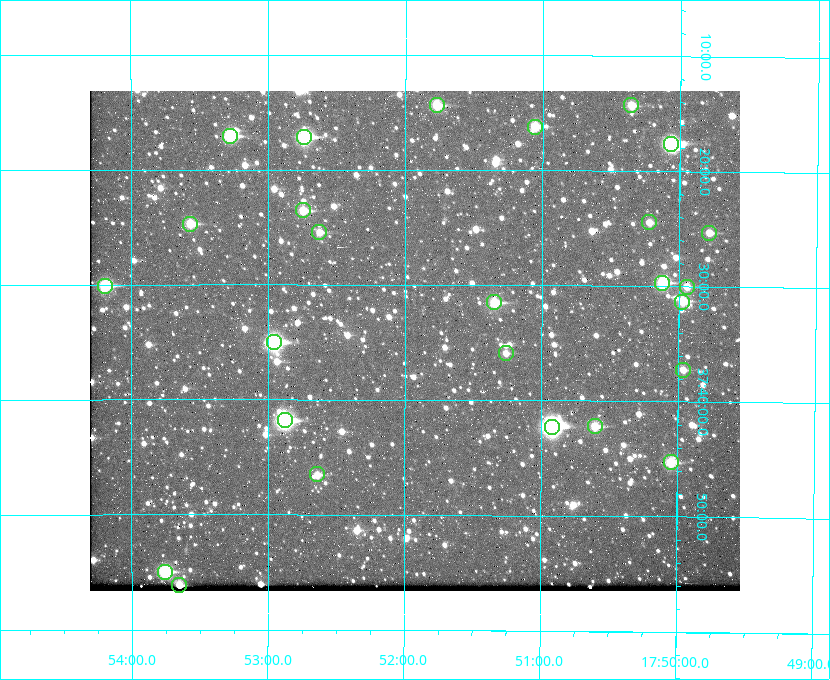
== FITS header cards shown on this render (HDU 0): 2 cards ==
NAXIS1  =                  650 / Width of table row in bytes
NAXIS2  =                  500 / Number of rows in table

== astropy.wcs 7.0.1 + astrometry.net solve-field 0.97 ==
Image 650 x 500 px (HDU 0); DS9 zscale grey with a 90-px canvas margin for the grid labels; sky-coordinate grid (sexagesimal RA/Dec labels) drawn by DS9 from the SOLVED WCS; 26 Tycho-2 reference stars matched to detected sources circled (green)
Header WCS: none
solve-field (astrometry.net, Tycho-2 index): SOLVED blind (the file carries no WCS)
Solved WCS: RA---TAN-SIP/DEC--TAN-SIP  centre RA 17:51:56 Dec +37:35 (267.98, +37.58 deg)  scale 5.21 arcsec/px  FOV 56.5' x 43.5'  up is +180 deg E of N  parity flipped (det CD > 0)
(file carries no celestial WCS; the grid is the blind solution)
Tycho-2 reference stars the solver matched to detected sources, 26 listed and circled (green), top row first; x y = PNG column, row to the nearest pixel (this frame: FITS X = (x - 90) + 1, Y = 500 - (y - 91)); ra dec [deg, ICRS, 3 dp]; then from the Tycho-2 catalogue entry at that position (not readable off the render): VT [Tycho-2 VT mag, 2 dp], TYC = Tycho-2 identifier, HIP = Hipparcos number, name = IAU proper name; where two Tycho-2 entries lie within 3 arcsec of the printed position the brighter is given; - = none
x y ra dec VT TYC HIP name
437 105 267.943 +37.240 10.39 2620-505-1 - -
631 105 267.589 +37.238 11.09 2619-212-1 - -
535 127 267.764 +37.270 10.17 2620-784-1 - -
230 136 268.319 +37.285 9.88 2620-536-1 - -
304 137 268.183 +37.286 8.98 2620-786-1 87506 -
671 144 267.517 +37.293 8.96 2619-379-1 - -
303 210 268.186 +37.393 10.44 2620-175-1 - -
649 222 267.555 +37.408 11.50 2619-358-1 - -
190 224 268.392 +37.412 10.60 2620-800-1 - -
319 232 268.156 +37.424 11.25 2620-712-1 - -
709 233 267.445 +37.422 11.17 2619-451-1 - -
662 283 267.531 +37.495 10.07 2619-274-1 - -
105 286 268.547 +37.501 9.83 3089-1021-1 - -
687 287 267.485 +37.500 11.33 2619-40-1 - -
494 302 267.836 +37.525 9.96 3089-889-1 - -
682 302 267.494 +37.522 10.35 3088-270-1 - -
274 342 268.239 +37.584 8.64 3089-755-1 - -
506 353 267.815 +37.598 11.54 3089-1081-1 - -
683 370 267.491 +37.621 11.40 3088-1284-1 - -
285 420 268.219 +37.697 8.93 3089-671-1 - -
595 426 267.652 +37.703 11.04 3089-693-1 - -
552 427 267.730 +37.705 8.13 3089-1203-1 87349 -
671 462 267.512 +37.755 10.10 3089-2332-1 - -
317 474 268.159 +37.775 11.22 3089-2245-1 - -
165 572 268.439 +37.916 9.61 3089-2268-1 - -
179 585 268.412 +37.936 10.36 3089-2031-1 - -